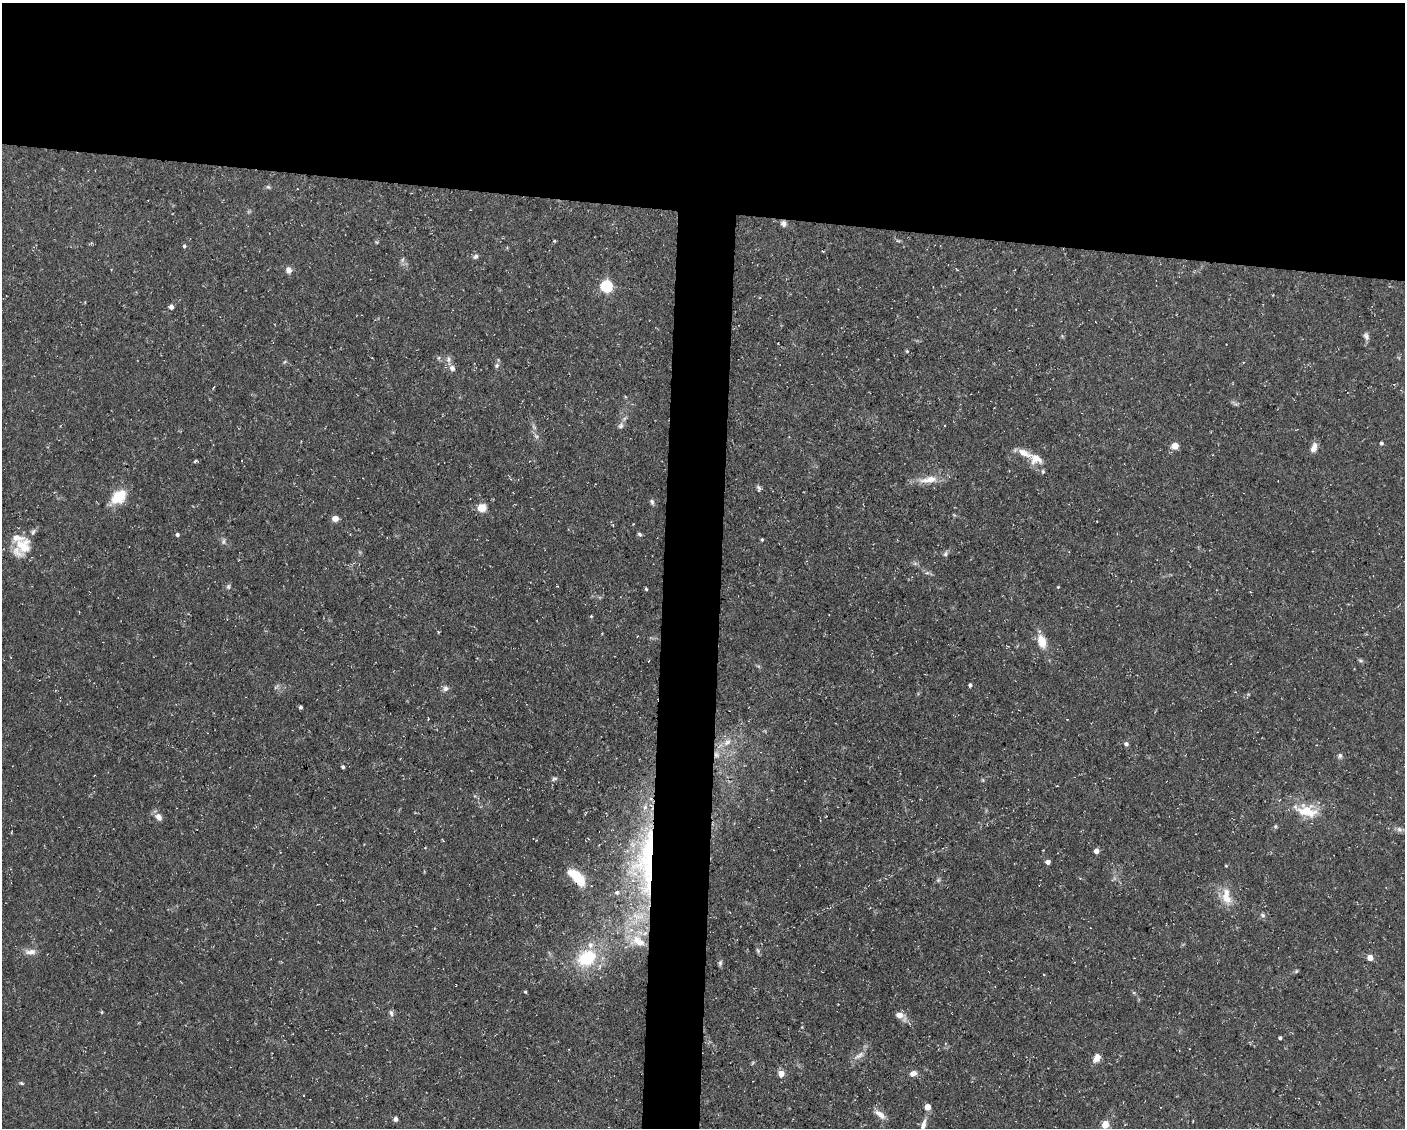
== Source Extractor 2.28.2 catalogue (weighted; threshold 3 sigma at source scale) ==
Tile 2 of 3 x 4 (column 2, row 1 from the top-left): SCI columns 1621-3023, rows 3378-4503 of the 4534 x 4503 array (HDU 1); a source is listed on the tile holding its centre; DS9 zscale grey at full resolution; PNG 1407 x 1130 px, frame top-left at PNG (2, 3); no overlay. Shown black and unused: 22% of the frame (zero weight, under 3 of 5 exposures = <1% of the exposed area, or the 3 px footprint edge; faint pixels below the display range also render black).
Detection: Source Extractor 2.28.2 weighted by HDU 2 'WHT'; one run over the whole footprint, this tile lists its part. Background 0.0997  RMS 0.005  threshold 0.0225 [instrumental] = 3 sigma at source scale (4.5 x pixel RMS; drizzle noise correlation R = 1.50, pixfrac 1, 0.05/0.05 arcsec/px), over >= 5 px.
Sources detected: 86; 4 inside a brighter listed object's ellipse — not listed separately; the other 82 listed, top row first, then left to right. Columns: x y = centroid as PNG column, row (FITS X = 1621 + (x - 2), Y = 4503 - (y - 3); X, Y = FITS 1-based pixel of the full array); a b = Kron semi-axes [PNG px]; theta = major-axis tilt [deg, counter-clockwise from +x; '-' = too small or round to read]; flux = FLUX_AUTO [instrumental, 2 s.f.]
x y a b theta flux
268 187 6 5 - 0.83
783 223 8 7 - 1.8
184 246 4 4 - 0.82
476 256 7 5 90 1.2
402 260 8 3 71 0.96
289 270 7 6 - 2.7
606 286 6 5 - 67
171 307 5 5 - 2.2
1366 336 10 6 -72 1.9
907 351 5 4 - 0.62
448 359 10 5 -89 1.8
284 362 6 4 70 0.61
496 365 7 6 - 1.2
452 368 9 8 - 2.3
621 426 9 6 47 1.6
1381 443 4 4 - 0.95
1175 446 5 5 - 11
1314 448 11 6 71 3.7
1036 459 16 14 -19 6.7
195 461 5 3 - 0.68
929 480 26 9 8 7.8
759 489 9 5 -82 1.2
118 497 16 11 42 15
652 502 8 5 -79 1.1
482 508 5 5 - 21
335 519 5 4 - 6.1
640 534 6 4 -41 0.93
177 535 4 4 - 1.2
762 540 4 3 - 0.6
223 541 9 5 81 1.3
23 546 24 22 -64 14
945 554 7 5 61 1.2
927 573 6 4 19 0.87
228 586 7 5 89 1
1058 587 4 3 - 0.47
646 589 4 4 - 0.65
591 616 4 3 - 0.48
1042 641 16 9 -73 7.6
1007 646 3 3 - 0.37
1360 661 7 3 -19 0.8
970 685 4 4 - 1.2
445 688 8 7 - 1.7
301 707 4 3 - 1
727 742 13 8 42 4
1126 744 5 5 - 1.4
716 755 9 8 - 2.7
1340 756 7 5 90 1.2
343 767 4 4 - 0.83
554 779 8 5 19 1.1
1307 811 27 16 -13 14
158 817 10 7 -52 3.1
1275 826 6 5 - 0.79
1399 829 8 6 -28 1.6
1096 851 4 4 - 3.1
646 860 107 28 88 110
1048 862 4 4 - 2.7
577 877 20 9 -43 17
938 880 7 4 71 0.8
617 892 7 6 - 1.2
1226 896 26 12 -82 8.6
1263 915 7 5 -40 1.2
758 951 7 4 -60 0.94
31 952 15 7 5 3.2
587 958 25 20 30 25
1370 958 4 4 - 5.9
720 963 8 5 76 1.1
1296 971 6 5 - 0.66
525 992 4 3 - 0.62
102 1012 4 3 - 0.43
391 1013 9 5 -81 1.4
899 1015 10 7 -13 3.6
1280 1038 4 3 - 1.1
859 1055 16 7 32 3.2
1097 1058 11 7 62 3.7
913 1073 8 6 21 2.7
781 1074 5 5 - 5.3
22 1083 6 4 -27 0.73
927 1107 6 6 - 3.8
880 1114 16 7 -39 3.9
395 1119 5 4 - 2
1105 1124 8 7 - 5.1
923 1125 14 6 74 2.9
Overlapping masked pixels (flux is a lower limit): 3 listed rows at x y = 783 223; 716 755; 646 860